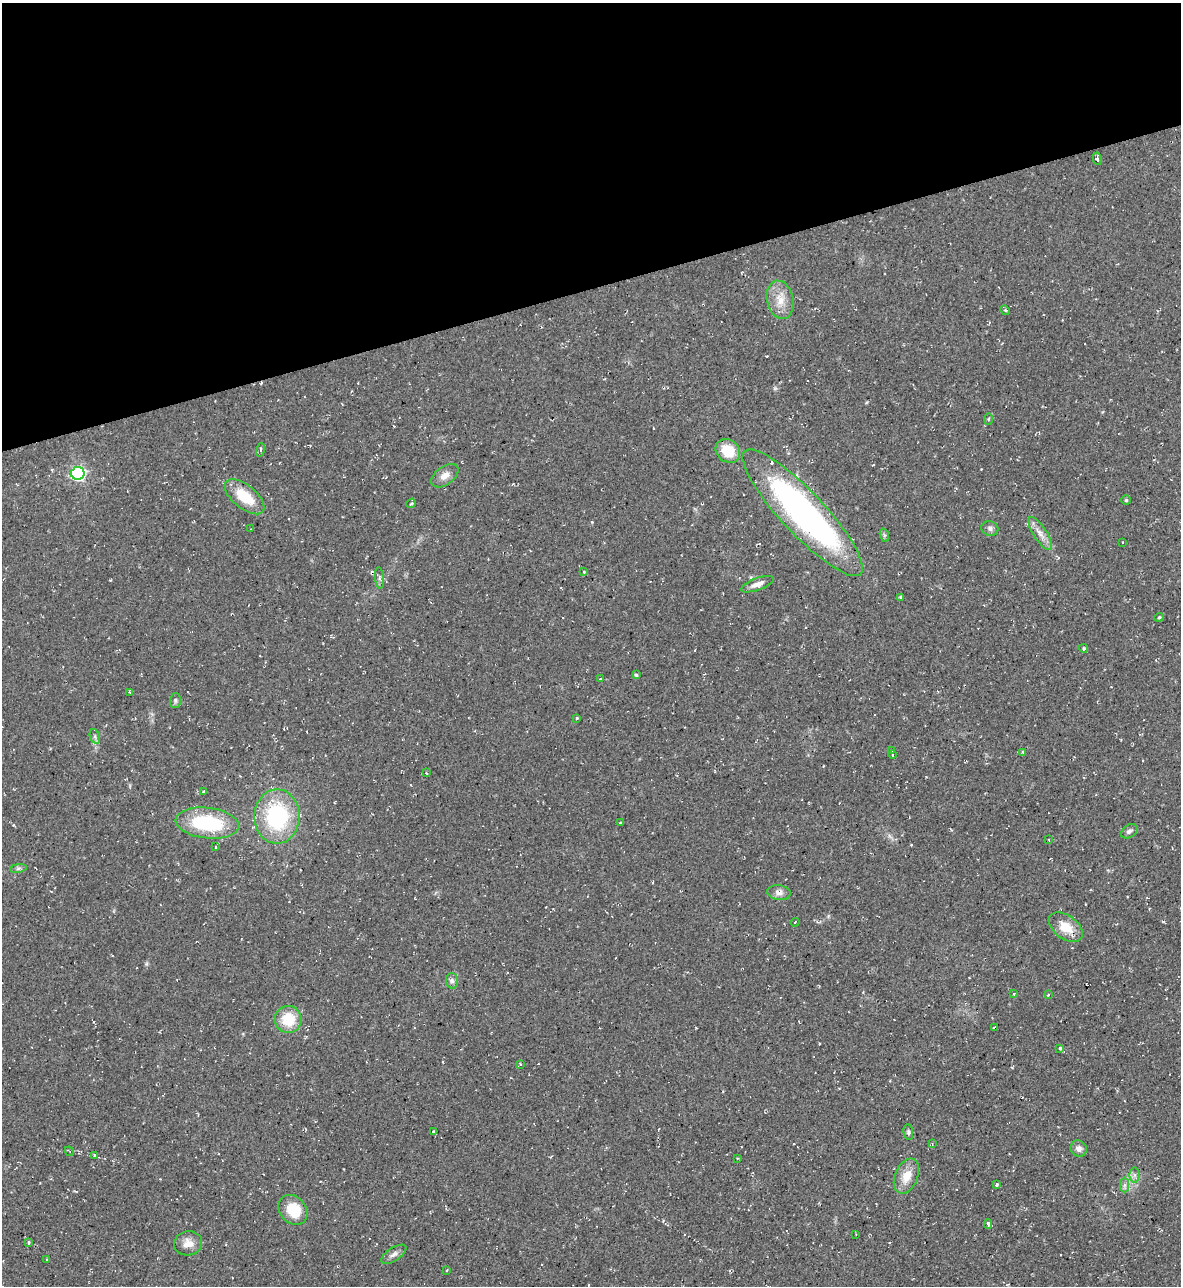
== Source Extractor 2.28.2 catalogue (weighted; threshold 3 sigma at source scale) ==
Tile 3 of 4 x 4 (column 3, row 1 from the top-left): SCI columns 2498-3676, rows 3851-5134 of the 5116 x 5134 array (HDU 1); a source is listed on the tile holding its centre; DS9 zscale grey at full resolution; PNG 1183 x 1288 px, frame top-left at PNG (2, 3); each listed source drawn as its Kron ellipse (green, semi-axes under 4 px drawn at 4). Shown black and unused: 22% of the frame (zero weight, under 2 of 3 exposures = <1% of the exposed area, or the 3 px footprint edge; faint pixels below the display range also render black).
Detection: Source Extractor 2.28.2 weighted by HDU 2 'WHT'; one run over the whole footprint, this tile lists its part. Background 0.0389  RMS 0.0094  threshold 0.0424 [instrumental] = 3 sigma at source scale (4.5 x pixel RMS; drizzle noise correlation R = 1.50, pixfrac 1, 0.05/0.05 arcsec/px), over >= 5 px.
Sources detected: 74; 1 inside a brighter object's white glare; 2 cosmic-ray / hot-pixel residue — neither listed nor drawn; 1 inside a brighter listed object's ellipse — not listed separately; the other 70 listed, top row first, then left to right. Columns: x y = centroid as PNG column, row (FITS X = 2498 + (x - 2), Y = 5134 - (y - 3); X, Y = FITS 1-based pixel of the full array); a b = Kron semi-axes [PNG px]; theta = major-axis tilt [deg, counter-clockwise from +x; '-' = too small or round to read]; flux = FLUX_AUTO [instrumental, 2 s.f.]
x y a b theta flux
1097 159 6 4 -79 1.6
780 300 19 13 -77 15
1005 310 5 4 - 1.4
988 419 6 4 88 1.1
261 450 7 3 80 1.3
728 451 13 11 -40 23
78 473 7 6 - 190
445 476 15 9 36 7.6
245 497 24 11 -39 28
1126 500 4 4 - 1.3
411 503 5 4 - 1.3
803 513 84 21 -47 330
990 528 8 7 - 3.2
251 529 2 2 - 0.53
1040 534 19 6 -57 7.5
884 535 7 4 -72 1.8
1123 542 3 2 - 0.56
583 572 3 3 - 1.8
380 578 11 4 -85 2.8
757 584 17 6 20 7
900 597 4 3 - 1.6
1159 617 4 4 - 1
1083 648 5 4 - 1.5
637 675 3 3 - 1.9
600 679 3 3 - 0.64
129 692 4 2 - 0.72
175 700 7 5 88 1.8
577 718 3 3 - 1
95 736 8 4 -71 2.2
892 751 4 3 - 11
1023 752 4 3 - 2.4
892 755 4 3 - 2.2
426 773 4 3 - 0.9
204 792 3 3 - 1.4
277 817 27 22 90 98
207 823 32 15 -6 69
621 823 3 2 - 1
1129 831 9 6 34 2.8
1049 840 3 2 - 0.74
216 847 3 2 - 0.83
18 868 8 4 9 2
779 893 11 7 -9 5.7
795 922 4 2 - 0.62
1066 927 19 11 -36 18
452 981 7 6 - 2.8
1014 994 4 3 - 0.89
1048 995 3 3 - 1.3
288 1019 13 13 - 27
994 1027 4 2 - 1.3
1060 1048 3 3 - 1.5
520 1064 3 2 - 0.68
433 1132 3 3 - 3.4
908 1132 8 5 -83 2
932 1144 3 3 - 0.82
1079 1148 8 7 - 4.5
69 1151 5 2 - 0.88
95 1155 3 3 - 2.2
738 1158 3 2 - 0.96
1135 1175 7 5 90 2.5
906 1176 18 11 67 15
997 1185 4 3 - 6.2
1124 1185 7 4 89 2.6
293 1210 16 13 -51 27
988 1224 4 3 - 2
856 1234 3 2 - 0.99
29 1242 4 3 - 1.2
188 1243 14 12 13 9.2
394 1254 14 6 33 4.4
47 1259 3 3 - 3.9
447 1270 4 2 - 0.72